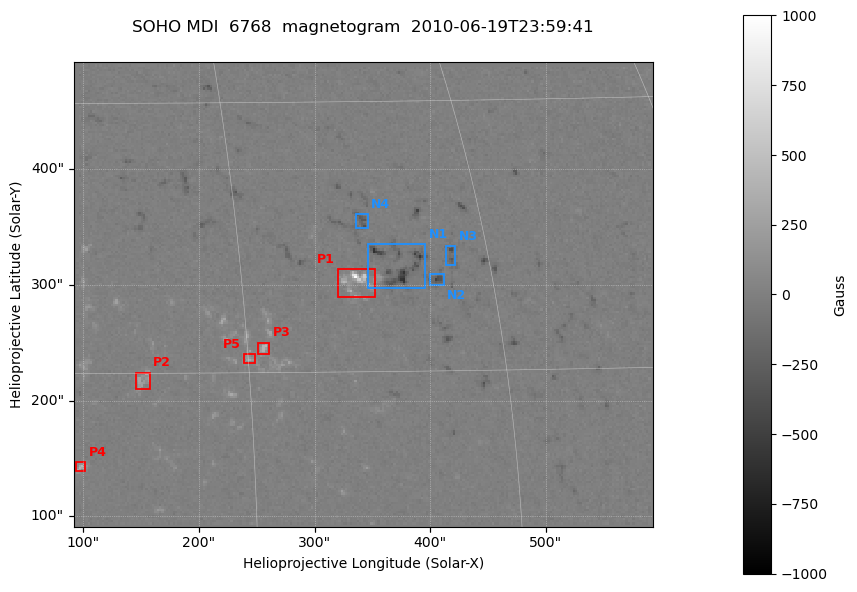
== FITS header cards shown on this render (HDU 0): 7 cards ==
TELESCOP= 'SOHO    '
DETECTOR= 'MDI     '
WAVELNTH=                 6768
DATE-OBS= '2010-06-19T23:59:41'
CTYPE1  = 'HPLN-TAN'
CTYPE2  = 'HPLT-TAN'
BUNIT   = 'Gauss   '

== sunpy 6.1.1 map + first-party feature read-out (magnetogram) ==
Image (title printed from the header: SOHO MDI  6768  magnetogram  2010-06-19T23:59:41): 252 x 202 px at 1.99 arcsec/px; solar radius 954 arcsec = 480 px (partial field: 6.9% of the solar disc is inside the frame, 98% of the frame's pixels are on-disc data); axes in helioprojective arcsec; data unit Gauss (BUNIT, on the colour bar)
Orientation: file roll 180 deg (from PC/CROTA): ROTATED to solar-north-up (sunpy Map.rotate, bilinear) for analysis and display; everything below refers to the rotated frame; the empty margins the rotation leaves inside the frame are drawn grey
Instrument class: MAGNETOGRAM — CONTENT/DPC_OBSR says magnetogram
Display: grey scale clipped to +-1000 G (the 99.5th-percentile rule alone would give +-207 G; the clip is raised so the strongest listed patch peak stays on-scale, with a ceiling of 1500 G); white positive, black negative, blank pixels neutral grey
Flux patches: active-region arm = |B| over 5 px >= 100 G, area >= 9 px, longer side >= 3 px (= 6 arcsec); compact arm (3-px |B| >= 300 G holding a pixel >= 400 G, >= 4 px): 2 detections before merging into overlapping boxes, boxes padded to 3 px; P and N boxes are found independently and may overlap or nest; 5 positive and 4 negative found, all listed = drawn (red P1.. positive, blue N1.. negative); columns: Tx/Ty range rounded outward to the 5 arcsec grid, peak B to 10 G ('>+1000(sat)' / '<-1000(sat)' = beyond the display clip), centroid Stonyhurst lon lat
Positive patches:
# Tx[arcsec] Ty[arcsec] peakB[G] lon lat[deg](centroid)
P1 320..355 290..315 +970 +22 +20
P2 145..160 210..225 +330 +9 +15
P3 250..260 240..250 +440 +16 +16
P4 90..105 135..150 +440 +6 +10
P5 235..250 230..240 +330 +15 +16
Negative patches:
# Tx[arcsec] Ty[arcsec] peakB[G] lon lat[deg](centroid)
N1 345..395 295..335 -610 +24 +21
N2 400..415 300..310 -490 +27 +20
N3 410..425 315..335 -400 +28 +21
N4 335..350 350..365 -310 +22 +23
Bipolar pairs (each listed P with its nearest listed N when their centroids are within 0.25 R_sun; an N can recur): P1-N1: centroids ~50 arcsec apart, P1 is east of N1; P2-N4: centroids ~225 arcsec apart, P2 is south-east of N4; P3-N1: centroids ~125 arcsec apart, P3 is south-east of N1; P5-N1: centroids ~150 arcsec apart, P5 is south-east of N1